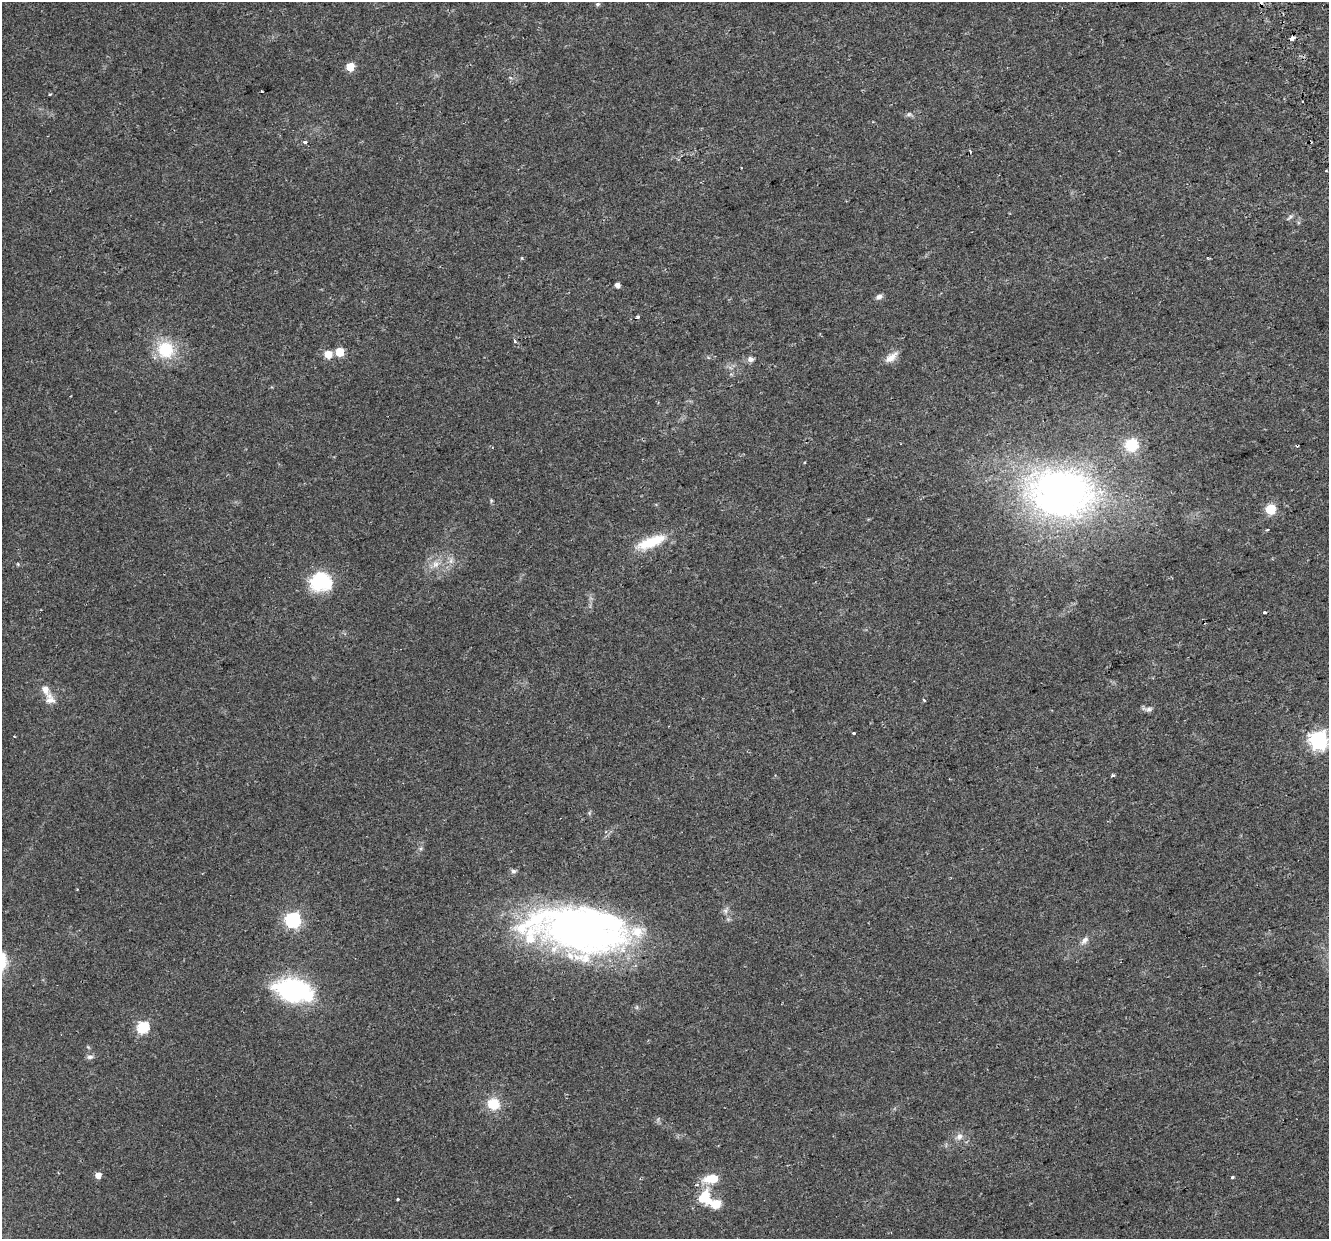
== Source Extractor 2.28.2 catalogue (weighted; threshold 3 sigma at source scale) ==
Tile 10 of 4 x 4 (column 2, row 3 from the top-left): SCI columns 1384-2710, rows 1317-2553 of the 5422 x 5159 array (HDU 1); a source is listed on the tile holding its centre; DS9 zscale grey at full resolution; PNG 1331 x 1241 px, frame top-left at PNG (2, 2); no overlay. Shown black and unused: <1% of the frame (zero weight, under 2 of 3 exposures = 3% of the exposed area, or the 3 px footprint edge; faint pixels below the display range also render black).
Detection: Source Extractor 2.28.2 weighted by HDU 2 'WHT'; one run over the whole footprint, this tile lists its part. Background 0.0356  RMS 0.005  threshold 0.0226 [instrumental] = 3 sigma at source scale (4.5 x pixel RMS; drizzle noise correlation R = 1.50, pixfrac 1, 0.0396/0.0396 arcsec/px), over >= 5 px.
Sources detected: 60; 1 inside a brighter object's white glare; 5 cosmic-ray / hot-pixel residue — not listed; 5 inside a brighter listed object's ellipse — not listed separately; the other 49 listed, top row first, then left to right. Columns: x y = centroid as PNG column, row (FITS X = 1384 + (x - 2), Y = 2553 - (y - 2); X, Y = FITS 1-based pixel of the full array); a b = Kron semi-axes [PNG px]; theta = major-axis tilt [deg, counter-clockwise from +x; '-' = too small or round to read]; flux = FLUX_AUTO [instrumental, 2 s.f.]
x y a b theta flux
597 4 6 5 - 0.88
1292 38 4 3 - 3.8
350 67 5 5 - 15
262 91 3 2 - 0.38
50 94 4 3 - 0.42
909 114 8 4 31 1
305 142 5 4 - 1.3
1290 217 10 4 41 1.1
522 258 5 4 - 0.48
617 285 4 4 - 2.4
879 297 9 6 17 1.8
637 317 3 3 - 2.2
514 341 3 3 - 1.6
166 350 18 18 - 21
340 352 5 5 - 15
328 354 5 5 - 9.6
891 357 19 9 38 4.5
750 359 8 6 -21 2.2
1131 445 6 6 - 66
1061 492 72 53 -5 220
491 500 5 4 - 0.62
1270 509 5 5 - 32
1268 530 3 3 - 0.53
651 542 38 12 20 16
18 564 5 4 - 0.55
435 564 10 8 69 3.5
321 582 24 21 -4 26
1264 612 3 3 - 0.83
50 699 18 12 -62 4.8
924 700 3 3 - 1.5
1149 709 8 6 15 1.6
854 733 3 3 - 3.1
1318 740 7 7 - 210
1113 775 4 3 - 0.93
513 871 7 5 -2 1.3
77 889 4 2 - 0.34
293 920 6 6 - 120
578 929 103 47 -7 250
1084 940 12 7 46 2.5
293 990 37 20 -12 71
143 1027 6 6 - 52
90 1057 9 5 7 1.5
493 1104 14 12 -21 11
959 1136 9 8 - 2.6
98 1175 5 5 - 4.8
1232 1177 3 3 - 1.4
711 1179 20 11 4 9.3
705 1197 18 14 86 14
398 1199 3 3 - 2.8
Overlapping masked pixels (flux is a lower limit): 2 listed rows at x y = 1292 38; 578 929
Isophote crosses this tile's border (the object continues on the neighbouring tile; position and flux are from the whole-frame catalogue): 1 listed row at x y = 1318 740